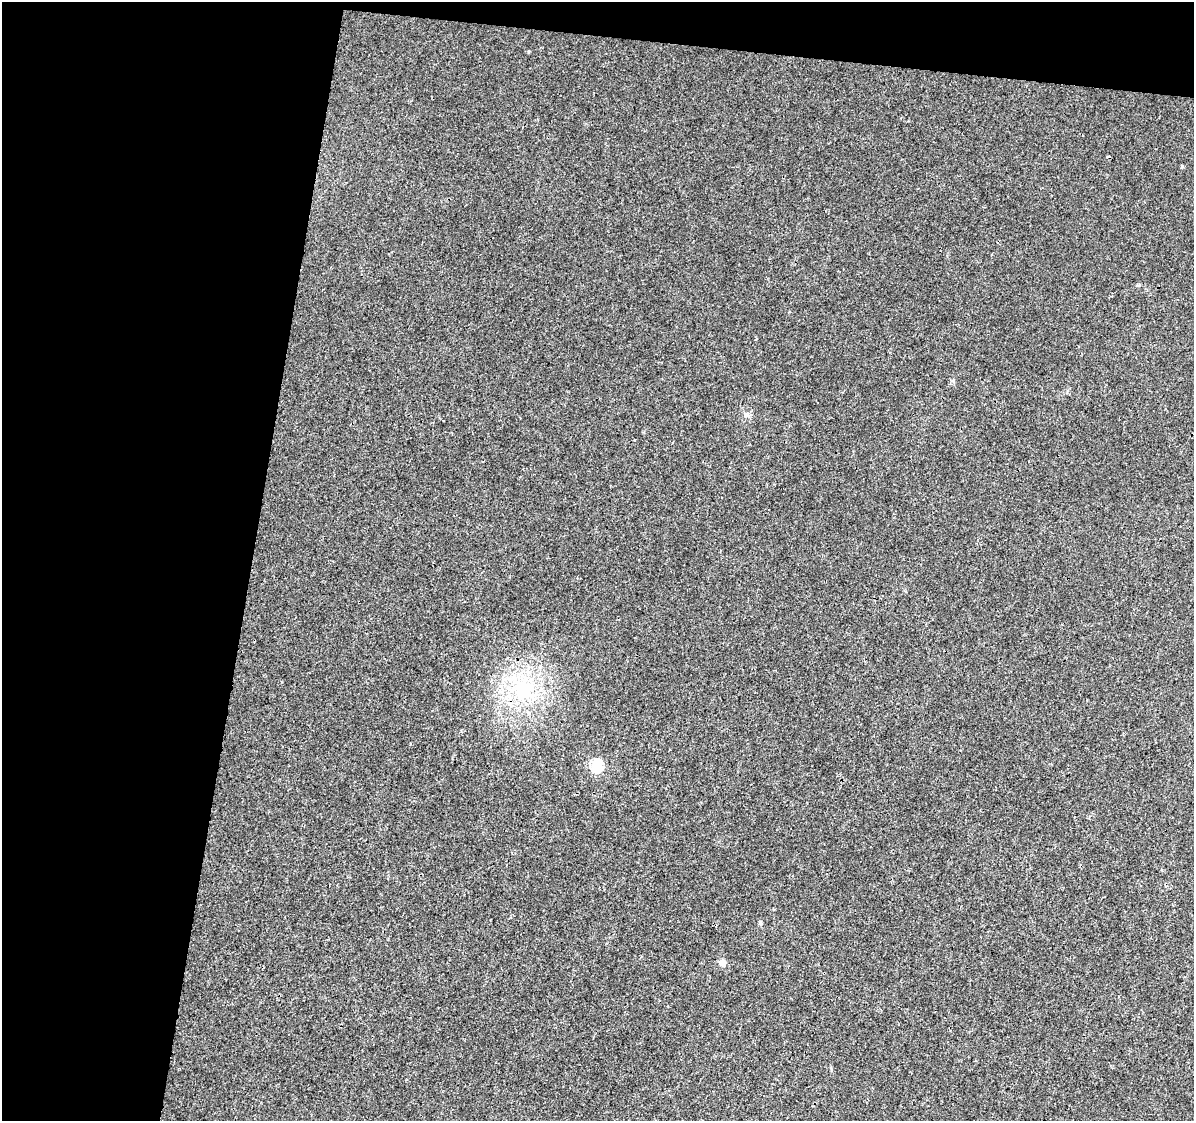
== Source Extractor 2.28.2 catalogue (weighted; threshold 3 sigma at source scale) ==
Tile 1 of 2 x 2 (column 1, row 1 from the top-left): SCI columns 1-1192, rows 1249-2367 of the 2384 x 2480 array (HDU 1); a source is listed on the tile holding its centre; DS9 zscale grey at full resolution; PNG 1196 x 1123 px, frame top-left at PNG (2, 2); no overlay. Shown black and unused: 24% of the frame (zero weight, under 3 of 4 exposures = <1% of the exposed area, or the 3 px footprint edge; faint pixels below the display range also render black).
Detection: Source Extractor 2.28.2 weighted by HDU 2 'WHT'; one run over the whole footprint, this tile lists its part. Background 0.0111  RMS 0.0031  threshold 0.0142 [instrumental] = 3 sigma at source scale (4.5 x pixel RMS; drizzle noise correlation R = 1.50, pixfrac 1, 0.0396/0.0396 arcsec/px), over >= 5 px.
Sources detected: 5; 1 cosmic-ray / hot-pixel residue — not listed; the other 4 listed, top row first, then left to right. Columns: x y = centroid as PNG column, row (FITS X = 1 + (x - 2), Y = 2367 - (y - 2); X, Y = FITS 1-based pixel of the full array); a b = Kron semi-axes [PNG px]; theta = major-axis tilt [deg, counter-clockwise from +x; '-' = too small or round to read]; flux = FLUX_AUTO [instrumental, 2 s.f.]
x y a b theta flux
1182 166 4 4 - 0.34
523 690 27 24 85 19
597 765 6 6 - 29
722 963 6 5 - 3.1